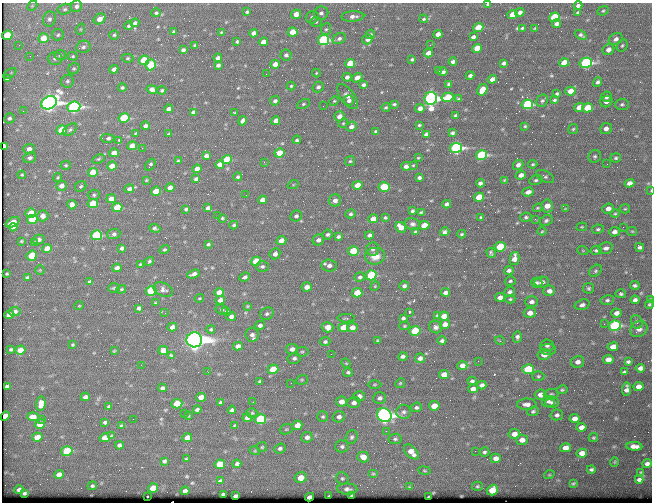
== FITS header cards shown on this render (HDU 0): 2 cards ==
NAXIS1  =                  650 / Width of table row in bytes
NAXIS2  =                  500 / Number of rows in table

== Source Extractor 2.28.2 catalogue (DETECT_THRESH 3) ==
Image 650 x 500 px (HDU 0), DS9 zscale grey, 1 PNG px = 1 image px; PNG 654 x 504 px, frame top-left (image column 1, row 500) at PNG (2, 3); each listed source drawn as its Kron ellipse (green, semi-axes under 4 px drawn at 4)
Background 367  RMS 1.3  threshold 4.03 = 3 sigma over >= 5 px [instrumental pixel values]
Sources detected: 522; of the 522, the 500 brightest by FLUX_AUTO listed and drawn (22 fainter detections omitted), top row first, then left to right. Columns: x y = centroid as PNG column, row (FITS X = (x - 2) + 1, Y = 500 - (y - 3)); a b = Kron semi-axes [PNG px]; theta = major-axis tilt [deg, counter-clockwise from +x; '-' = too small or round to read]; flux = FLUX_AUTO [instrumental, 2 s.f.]
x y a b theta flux
488 4 3 3 - 130
578 5 4 3 - 260
32 6 6 4 45 120
76 6 6 5 - 290
65 9 7 5 15 180
603 11 6 4 22 130
247 12 4 3 - 130
520 12 5 3 - 290
578 12 4 3 - 140
156 13 5 4 - 140
321 13 7 6 - 300
296 14 5 4 - 800
513 15 5 4 - 2200
353 16 11 5 3 420
312 17 6 6 - 280
554 17 5 4 - 4800
49 19 7 6 - 300
100 19 6 5 - 730
424 19 4 3 - 100
316 22 6 5 - 150
135 23 4 4 - 260
557 24 4 3 - 280
128 26 4 3 - 120
478 28 5 4 - 2900
522 28 3 2 - 100
535 28 3 2 - 67
81 29 6 3 71 110
326 29 6 5 - 150
174 32 3 3 - 110
221 32 3 2 - 71
293 32 5 4 - 1500
253 33 4 4 - 500
370 34 5 4 - 160
438 34 4 4 - 570
7 35 5 4 - 3400
58 35 6 5 - 170
114 35 4 4 - 130
581 35 7 4 -30 190
473 37 4 3 - 230
43 38 5 5 - 1700
339 39 7 5 32 240
367 39 5 4 - 310
616 39 7 5 30 370
324 40 5 5 - 11000
237 41 3 3 - 140
263 42 4 4 - 750
19 45 3 3 - 88
195 45 3 3 - 120
430 45 3 2 - 120
622 46 6 5 - 150
83 47 7 6 - 240
477 48 5 4 - 1600
608 49 6 5 - 490
183 50 4 4 - 220
428 53 4 4 - 610
60 55 6 5 - 180
286 55 5 5 - 240
30 56 3 3 - 67
73 56 5 4 - 120
55 58 7 6 - 260
128 58 6 4 1 120
218 58 4 3 - 310
412 59 4 3 - 140
144 60 5 4 - 3800
453 61 4 3 - 250
350 63 5 4 - 3100
504 63 4 3 - 230
564 63 5 4 - 2200
586 63 6 5 - 15000
275 64 5 4 - 770
151 65 5 5 - 4300
218 65 4 3 - 230
74 69 6 5 - 160
114 69 4 4 - 370
438 70 3 3 - 100
443 72 4 3 - 220
10 73 7 3 37 110
316 73 4 4 - 87
266 74 3 2 - 110
470 76 4 3 - 210
347 77 4 4 - 330
7 78 4 3 - 210
357 78 6 4 32 660
492 79 4 4 - 570
67 81 6 6 - 200
597 82 5 4 - 220
449 84 4 3 - 220
363 85 4 3 - 210
291 86 4 4 - 110
318 87 6 5 - 230
122 88 4 4 - 140
152 89 5 4 - 520
162 90 4 3 - 150
482 90 6 4 58 2100
570 91 5 4 - 1200
557 94 4 3 - 130
348 97 15 6 -54 450
448 97 6 4 14 3500
606 97 5 5 - 360
431 98 6 6 - 42000
459 99 3 3 - 110
349 100 5 5 - 260
554 100 3 3 - 110
275 101 5 4 - 220
334 101 5 4 - 94
542 101 6 5 - 170
606 102 6 5 - 390
49 103 8 6 26 52000
303 104 7 4 28 140
394 104 4 3 - 120
527 104 5 4 - 9600
622 104 7 6 - 200
323 106 2 2 - 140
74 107 6 5 - 18000
386 107 4 3 - 110
579 107 5 4 - 760
420 108 5 4 - 460
587 108 5 4 - 2800
169 109 4 3 - 320
23 111 3 3 - 110
193 112 4 3 - 260
235 112 4 2 - 85
456 115 3 3 - 160
339 116 5 4 - 560
9 118 5 5 - 210
124 118 5 4 - 4800
242 121 5 4 - 310
276 121 4 4 - 630
343 123 5 4 - 100
419 125 3 3 - 120
145 126 4 4 - 260
525 126 3 3 - 99
351 127 5 5 - 390
573 129 5 4 - 130
606 129 6 5 - 430
62 130 5 4 - 3000
70 130 8 5 38 200
376 131 4 3 - 120
136 133 3 3 - 95
452 133 4 3 - 180
169 134 3 3 - 100
426 134 4 3 - 300
108 138 7 4 -1 240
119 140 3 3 - 140
297 140 4 3 - 150
4 146 4 3 - 530
132 146 5 4 - 1400
142 148 2 2 - 640
456 148 6 5 - 18000
29 149 6 5 - 480
114 153 5 4 - 770
279 153 5 4 - 1600
481 155 5 4 - 11000
206 156 4 4 - 300
595 156 6 6 - 190
30 158 6 5 - 270
418 158 3 2 - 74
616 158 5 4 - 160
98 159 6 4 26 120
227 159 5 4 - 3200
178 161 3 3 - 110
350 161 5 5 - 130
264 162 3 2 - 71
220 164 4 4 - 570
533 164 4 3 - 120
607 164 2 2 - 230
66 165 5 4 - 120
150 165 7 3 57 160
413 165 3 3 - 76
518 165 5 4 - 360
112 166 5 4 - 1200
406 166 5 4 - 470
197 169 4 4 - 550
93 172 5 4 - 1800
22 175 4 4 - 110
521 175 5 4 - 530
545 176 10 5 -28 220
238 177 4 4 - 120
58 178 5 4 - 100
419 178 4 3 - 200
196 179 4 4 - 220
146 180 4 3 - 93
504 180 4 4 - 90
536 180 7 4 10 180
480 183 4 4 - 260
629 183 5 4 - 510
293 185 6 3 19 99
357 185 5 4 - 1500
61 186 5 5 - 470
81 186 6 5 - 140
384 187 5 4 - 4200
170 188 4 4 - 440
129 189 5 4 - 270
651 190 3 2 - 66
156 191 5 4 - 1900
528 192 6 4 19 510
94 195 6 5 - 160
246 195 3 2 - 74
479 197 5 4 - 2500
111 199 5 4 - 580
262 200 4 4 - 510
335 200 6 6 - 470
93 204 5 4 - 2800
447 204 4 4 - 340
72 205 4 4 - 490
547 206 6 5 - 900
117 208 5 4 - 2600
208 208 4 4 - 310
538 208 5 3 - 110
186 209 4 3 - 160
565 209 4 4 - 89
608 209 6 5 - 510
625 209 5 4 - 100
412 211 4 3 - 170
421 212 3 2 - 92
31 213 5 5 - 1600
350 214 5 4 - 170
615 214 4 4 - 100
218 215 2 2 - 67
43 216 6 5 - 550
296 216 6 5 - 250
481 217 3 3 - 95
526 217 6 4 10 150
222 218 3 3 - 99
385 218 4 3 - 120
32 219 5 4 - 2800
373 219 5 4 - 930
535 219 3 3 - 110
546 221 7 5 26 210
13 222 7 4 27 1000
413 224 7 6 - 250
234 225 4 3 - 130
424 225 5 4 - 1500
13 227 4 3 - 310
401 227 6 4 -43 870
582 227 5 4 - 90
623 227 3 2 - 240
155 228 6 3 -20 200
598 229 6 4 11 160
542 231 4 4 - 88
632 231 5 4 - 95
415 232 3 3 - 160
445 232 5 4 - 250
614 232 5 4 - 440
114 234 6 5 - 200
328 234 5 5 - 200
462 234 4 3 - 110
96 235 5 5 - 5700
369 235 4 4 - 270
338 237 4 3 - 200
39 239 6 4 16 320
318 240 6 5 - 330
21 241 4 3 - 95
281 241 5 4 - 600
35 243 4 3 - 100
208 244 3 3 - 130
500 247 5 4 - 4500
640 247 4 4 - 250
122 248 4 4 - 250
606 248 7 5 13 340
47 249 5 4 - 1000
373 249 6 6 - 230
165 250 5 4 - 150
596 250 6 4 13 180
353 251 5 4 - 2500
583 251 5 3 - 78
491 253 5 3 - 150
275 254 5 5 - 390
32 256 5 5 - 2100
375 256 10 8 7 1100
514 259 7 4 77 710
149 261 5 4 - 130
256 261 5 4 - 2300
140 264 4 3 - 93
262 266 6 5 - 200
329 266 8 6 -4 450
117 268 4 4 - 490
40 270 4 4 - 82
509 270 5 4 - 250
596 271 7 5 42 170
7 274 3 2 - 95
194 274 6 4 19 380
371 275 5 5 - 6400
245 277 6 4 23 230
360 277 5 4 - 220
27 278 4 3 - 190
510 281 5 4 - 150
90 282 4 4 - 290
542 282 7 5 6 430
537 283 5 5 - 230
635 285 5 4 - 180
375 286 5 4 - 97
404 286 5 4 - 280
307 287 5 4 - 580
114 288 6 5 - 140
589 288 5 5 - 170
121 289 5 3 - 120
163 289 10 6 -25 320
151 291 5 5 - 5100
549 291 6 5 - 600
219 292 5 4 - 770
510 292 6 5 - 240
357 293 5 4 - 2100
445 293 4 3 - 300
621 294 5 4 - 170
500 297 5 4 - 500
199 298 5 3 - 66
510 299 5 4 - 120
220 300 5 4 - 590
607 300 7 5 9 190
635 300 4 4 - 320
650 300 3 3 - 110
532 302 6 5 - 360
155 303 3 2 - 91
649 304 4 4 - 120
582 305 7 5 16 300
79 306 5 3 - 72
247 306 4 3 - 84
139 308 4 4 - 260
222 310 6 5 - 150
15 311 5 4 - 300
226 311 4 4 - 150
410 312 3 2 - 130
165 313 3 2 - 73
530 313 6 5 - 660
616 313 5 4 - 460
267 314 7 6 - 220
9 315 5 4 - 1100
438 315 4 3 - 140
231 316 5 4 - 360
444 316 5 4 - 1100
346 318 8 4 0 140
403 318 4 3 - 180
637 322 7 5 -70 190
445 324 5 4 - 670
604 324 2 2 - 340
260 325 5 4 - 280
404 326 5 4 - 97
615 326 6 5 - 12000
172 327 5 4 - 440
328 327 6 5 - 840
343 327 5 4 - 1600
352 327 5 4 - 640
436 327 7 6 - 300
211 329 4 4 - 130
639 329 9 7 32 460
415 331 5 5 - 3400
252 335 7 6 - 330
517 337 5 5 - 240
194 340 8 7 - 110000
377 340 3 2 - 76
442 341 4 4 - 210
500 341 5 3 - 79
325 342 5 4 - 170
72 345 3 2 - 88
238 346 5 4 - 460
547 346 6 6 - 270
613 347 5 4 - 1100
11 349 3 3 - 120
292 349 6 5 - 420
20 350 5 4 - 1100
163 350 5 4 - 1000
548 350 8 5 1 260
114 351 4 2 - 68
302 352 7 4 8 180
331 354 3 2 - 190
544 354 6 5 - 880
171 355 4 3 - 100
403 356 4 3 - 280
294 358 6 5 - 230
420 358 5 5 - 420
608 359 5 4 - 730
478 361 2 2 - 140
578 362 7 6 - 440
628 362 4 3 - 190
346 363 5 4 - 86
141 365 2 2 - 80
462 366 5 4 - 630
640 368 5 4 - 450
273 369 5 5 - 2500
528 369 6 5 - 3700
208 372 3 2 - 77
348 372 5 4 - 160
624 372 4 3 - 160
444 375 5 4 - 1100
538 376 6 5 - 150
302 380 6 4 20 120
260 381 3 3 - 120
472 381 4 3 - 160
291 383 3 2 - 93
400 383 5 4 - 110
374 384 7 3 1 110
482 385 4 4 - 340
7 386 4 3 - 240
639 387 5 4 - 650
162 388 4 3 - 230
473 389 5 4 - 510
627 389 7 4 84 440
562 390 5 4 - 140
551 394 7 5 1 180
541 395 6 5 - 780
359 396 6 5 - 510
85 397 4 4 - 320
201 397 5 4 - 880
380 398 6 6 - 280
253 402 3 2 - 70
342 402 5 5 - 740
548 402 7 5 21 240
221 403 4 3 - 200
354 403 6 5 - 360
552 403 7 5 -5 290
41 404 7 4 82 860
177 404 5 4 - 2200
527 404 10 5 2 470
109 406 4 3 - 110
434 406 5 4 - 1200
416 407 5 4 - 180
197 410 4 4 - 230
232 410 4 4 - 190
533 411 6 4 20 180
404 412 7 7 - 270
184 413 3 2 - 72
252 413 5 4 - 120
384 415 8 6 -37 47000
557 415 6 5 - 250
5 416 5 4 - 940
188 416 3 2 - 77
33 417 6 4 -5 630
323 417 5 5 - 150
339 417 6 5 - 340
247 418 4 4 - 270
42 419 3 2 - 140
133 419 2 2 - 130
260 419 5 5 - 7200
575 419 5 4 - 570
105 422 4 3 - 180
40 424 5 4 - 1300
297 425 5 4 - 930
121 426 4 3 - 110
234 426 4 4 - 110
581 427 5 4 - 600
286 429 7 5 20 140
386 431 2 2 - 420
514 434 6 5 - 620
111 436 4 3 - 100
37 437 5 4 - 1300
307 437 5 5 - 400
352 437 7 6 - 210
105 438 5 4 - 980
187 438 5 4 - 840
593 438 5 4 - 110
395 439 6 5 - 170
522 440 6 5 - 610
119 445 4 4 - 230
342 446 7 6 - 250
634 446 8 4 -3 500
262 447 5 5 - 120
280 448 6 4 22 210
566 448 5 4 - 830
67 451 5 5 - 4100
255 451 5 3 - 87
475 451 2 2 - 240
411 452 9 5 -44 850
484 452 5 4 - 170
582 453 5 4 - 750
363 457 6 5 - 880
496 458 5 4 - 570
186 459 3 2 - 77
164 461 4 3 - 170
614 462 5 3 - 69
647 463 4 4 - 280
220 464 5 4 - 1600
237 464 4 4 - 260
591 469 4 3 - 180
424 471 6 3 -9 100
641 472 3 2 - 68
59 474 5 4 - 550
373 474 5 4 - 110
549 475 5 3 - 82
301 478 6 5 - 1100
342 478 6 6 - 180
639 479 4 3 - 240
220 481 4 3 - 150
573 483 4 3 - 110
92 486 5 4 - 160
477 486 5 4 - 150
409 487 4 3 - 84
153 488 5 4 - 2100
347 489 10 5 -3 310
19 490 4 4 - 300
492 490 6 5 - 2200
185 491 4 4 - 330
24 493 4 3 - 140
223 494 3 3 - 110
147 496 3 2 - 150
235 496 4 3 - 180
329 496 3 2 - 82
352 496 3 3 - 98
309 497 4 4 - 450
429 497 3 2 - 74
At the frame edge (FLAGS 8, measured only in part): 5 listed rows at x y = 488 4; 4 146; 651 190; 650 300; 649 304
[22 fainter detections neither listed nor drawn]